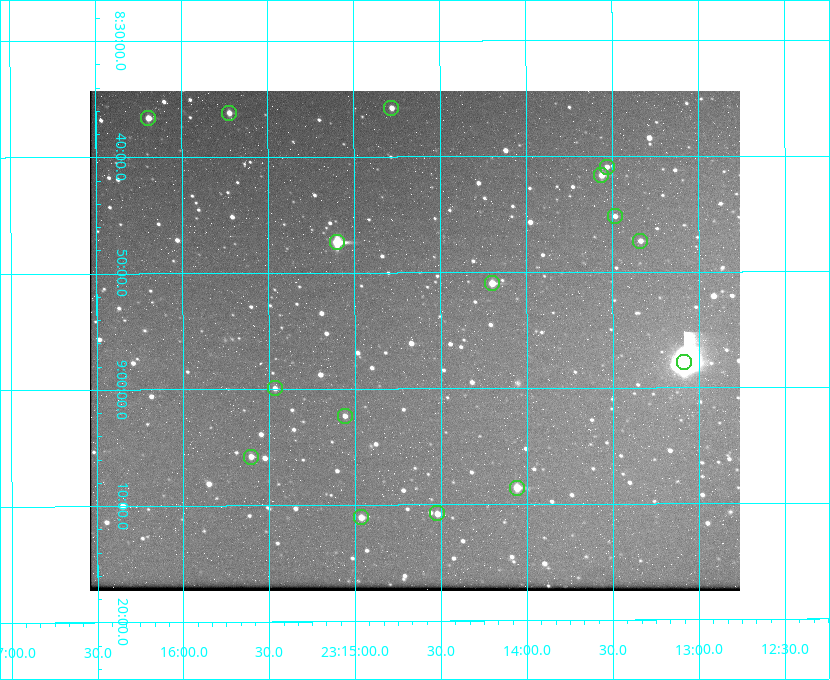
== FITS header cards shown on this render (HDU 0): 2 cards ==
NAXIS1  =                  650 / Width of table row in bytes
NAXIS2  =                  500 / Number of rows in table

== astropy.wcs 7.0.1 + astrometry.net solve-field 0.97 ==
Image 650 x 500 px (HDU 0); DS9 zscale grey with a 90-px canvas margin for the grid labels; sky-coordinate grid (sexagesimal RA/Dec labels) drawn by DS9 from the SOLVED WCS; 16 Tycho-2 reference stars matched to detected sources circled (green)
Header WCS: none
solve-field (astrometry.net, Tycho-2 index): SOLVED blind (the file carries no WCS)
Solved WCS: RA---TAN-SIP/DEC--TAN-SIP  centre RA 23:14:39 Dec +08:56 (348.66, +8.93 deg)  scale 5.17 arcsec/px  FOV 56.0' x 43.1'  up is -180 deg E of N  parity flipped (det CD > 0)
(file carries no celestial WCS; the grid is the blind solution)
Tycho-2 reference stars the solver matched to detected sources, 16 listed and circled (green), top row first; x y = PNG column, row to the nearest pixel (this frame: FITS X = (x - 90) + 1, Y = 500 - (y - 91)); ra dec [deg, ICRS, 3 dp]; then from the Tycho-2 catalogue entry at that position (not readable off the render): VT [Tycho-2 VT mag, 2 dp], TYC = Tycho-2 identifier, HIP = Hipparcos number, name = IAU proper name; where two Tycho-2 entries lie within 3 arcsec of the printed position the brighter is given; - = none
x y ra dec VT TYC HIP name
391 108 348.695 +8.597 11.30 1161-1571-1 - -
229 113 348.931 +8.603 11.18 1161-1110-1 - -
148 118 349.048 +8.610 11.72 1161-1223-1 - -
607 167 348.383 +8.682 11.92 1161-890-1 - -
601 175 348.391 +8.694 11.47 1161-728-1 - -
615 216 348.371 +8.753 12.36 1161-1249-1 - -
640 241 348.335 +8.788 11.88 1161-938-1 - -
337 242 348.775 +8.789 8.97 1161-884-1 114784 -
492 283 348.550 +8.849 10.80 1161-574-1 - -
684 362 348.271 +8.963 6.92 1161-1161-1 114608 -
275 388 348.866 +8.999 11.82 1161-694-1 - -
345 416 348.765 +9.039 11.87 1161-1547-1 - -
251 457 348.901 +9.097 11.97 1161-534-1 - -
517 488 348.514 +9.143 10.38 1161-1071-1 - -
437 513 348.631 +9.180 11.26 1161-1559-1 - -
361 517 348.741 +9.184 11.62 1161-452-1 - -